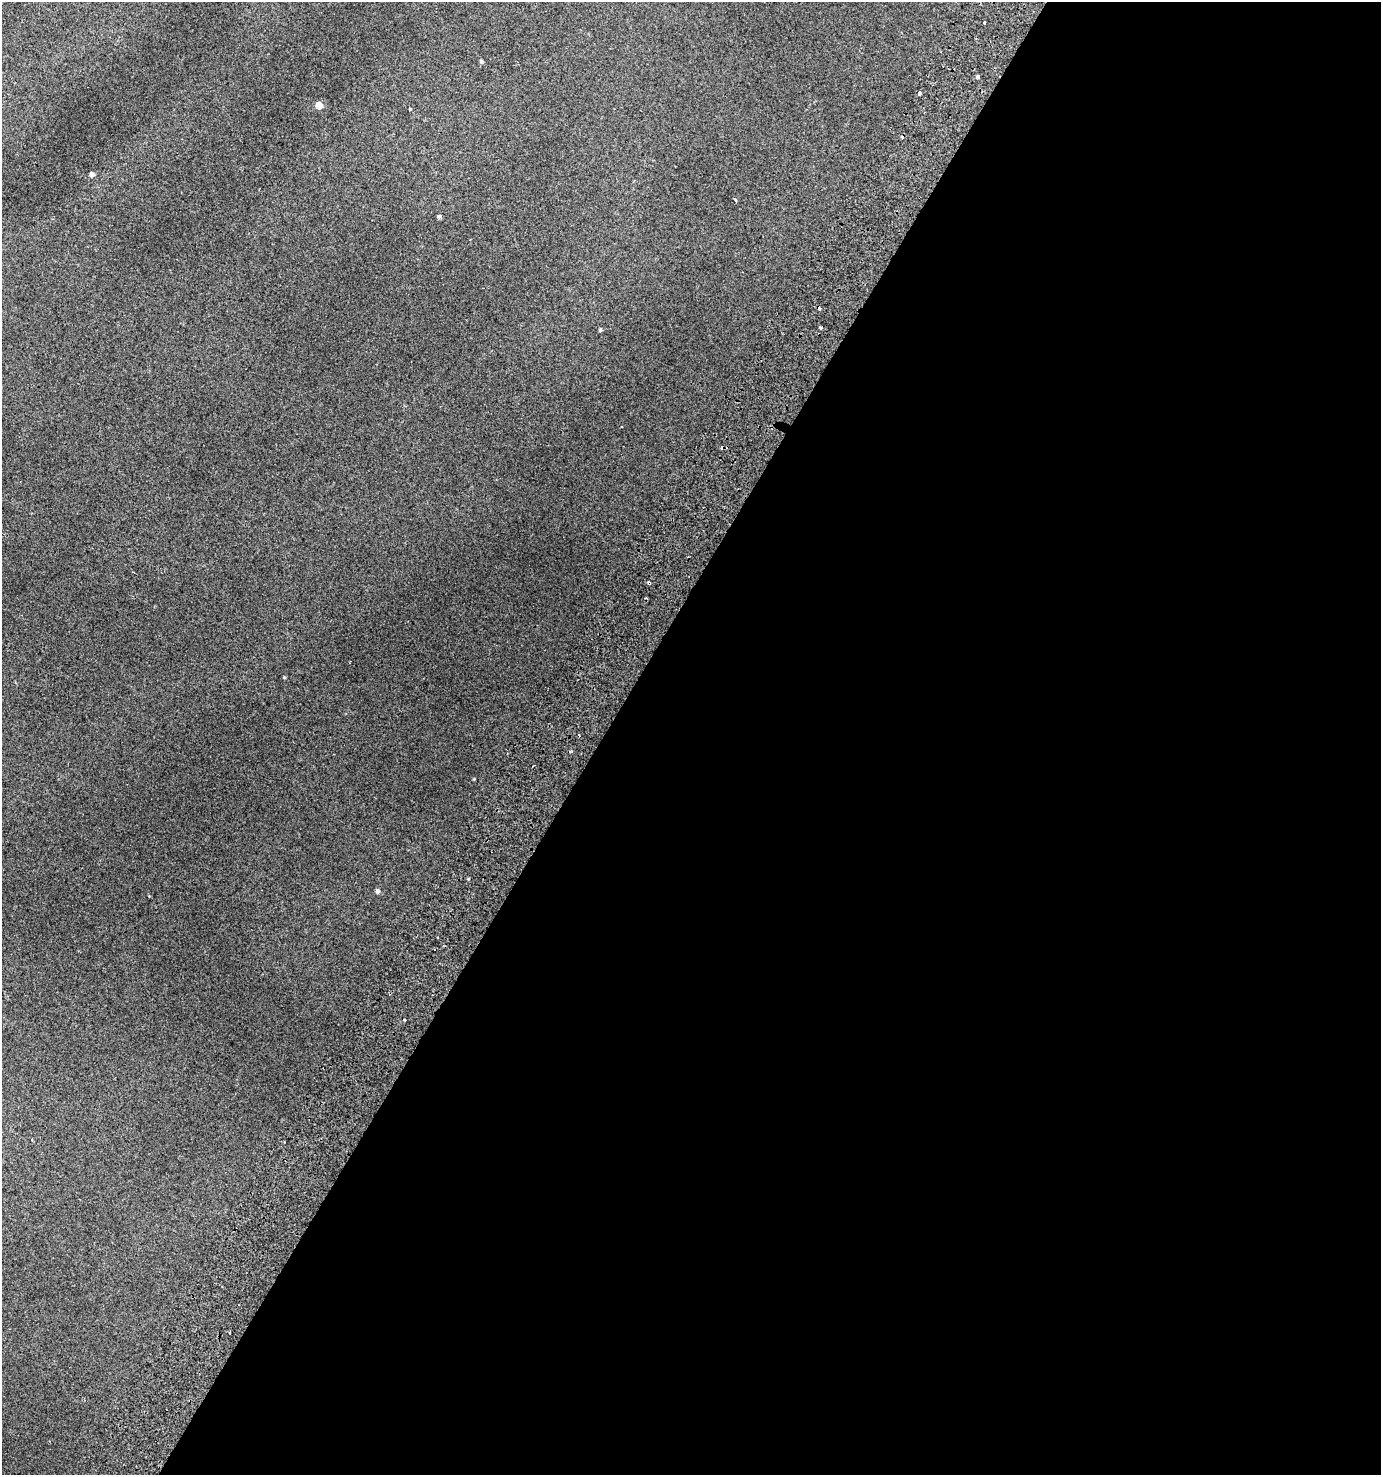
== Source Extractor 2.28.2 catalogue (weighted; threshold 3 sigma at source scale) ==
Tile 12 of 4 x 4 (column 4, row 3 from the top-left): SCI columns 4390-5768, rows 1525-2997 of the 6088 x 5990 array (HDU 1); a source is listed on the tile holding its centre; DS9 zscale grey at full resolution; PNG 1383 x 1477 px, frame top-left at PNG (2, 2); no overlay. Shown black and unused: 56% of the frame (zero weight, under 2 of 3 exposures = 4% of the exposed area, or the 3 px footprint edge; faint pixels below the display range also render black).
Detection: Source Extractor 2.28.2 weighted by HDU 2 'WHT'; one run over the whole footprint, this tile lists its part. Background 0.0164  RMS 0.0048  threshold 0.0215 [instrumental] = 3 sigma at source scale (4.5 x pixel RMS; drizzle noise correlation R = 1.50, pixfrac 1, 0.0396/0.0396 arcsec/px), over >= 5 px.
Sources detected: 22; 3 cosmic-ray / hot-pixel residue — not listed; the other 19 listed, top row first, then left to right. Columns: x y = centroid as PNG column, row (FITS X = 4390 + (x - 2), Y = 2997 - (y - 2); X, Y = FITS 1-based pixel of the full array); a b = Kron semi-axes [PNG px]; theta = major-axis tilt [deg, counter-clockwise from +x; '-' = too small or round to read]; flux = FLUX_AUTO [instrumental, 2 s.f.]
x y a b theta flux
985 22 3 3 - 1.2
481 61 5 4 - 0.83
978 77 4 3 - 1.7
919 94 5 3 - 2.4
319 105 5 5 - 9.6
410 109 3 3 - 0.55
92 174 4 4 - 1.9
735 200 3 3 - 1.9
439 216 4 3 - 1.6
821 328 3 2 - 0.65
600 330 4 4 - 0.62
649 583 4 3 - 1.5
284 677 5 3 - 0.39
474 779 4 3 - 0.34
468 879 4 3 - 0.46
377 891 5 5 - 1.2
438 938 3 3 - 1.6
404 1020 3 3 - 0.72
32 1139 3 3 - 0.55
Overlapping masked pixels (flux is a lower limit): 1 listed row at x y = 649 583